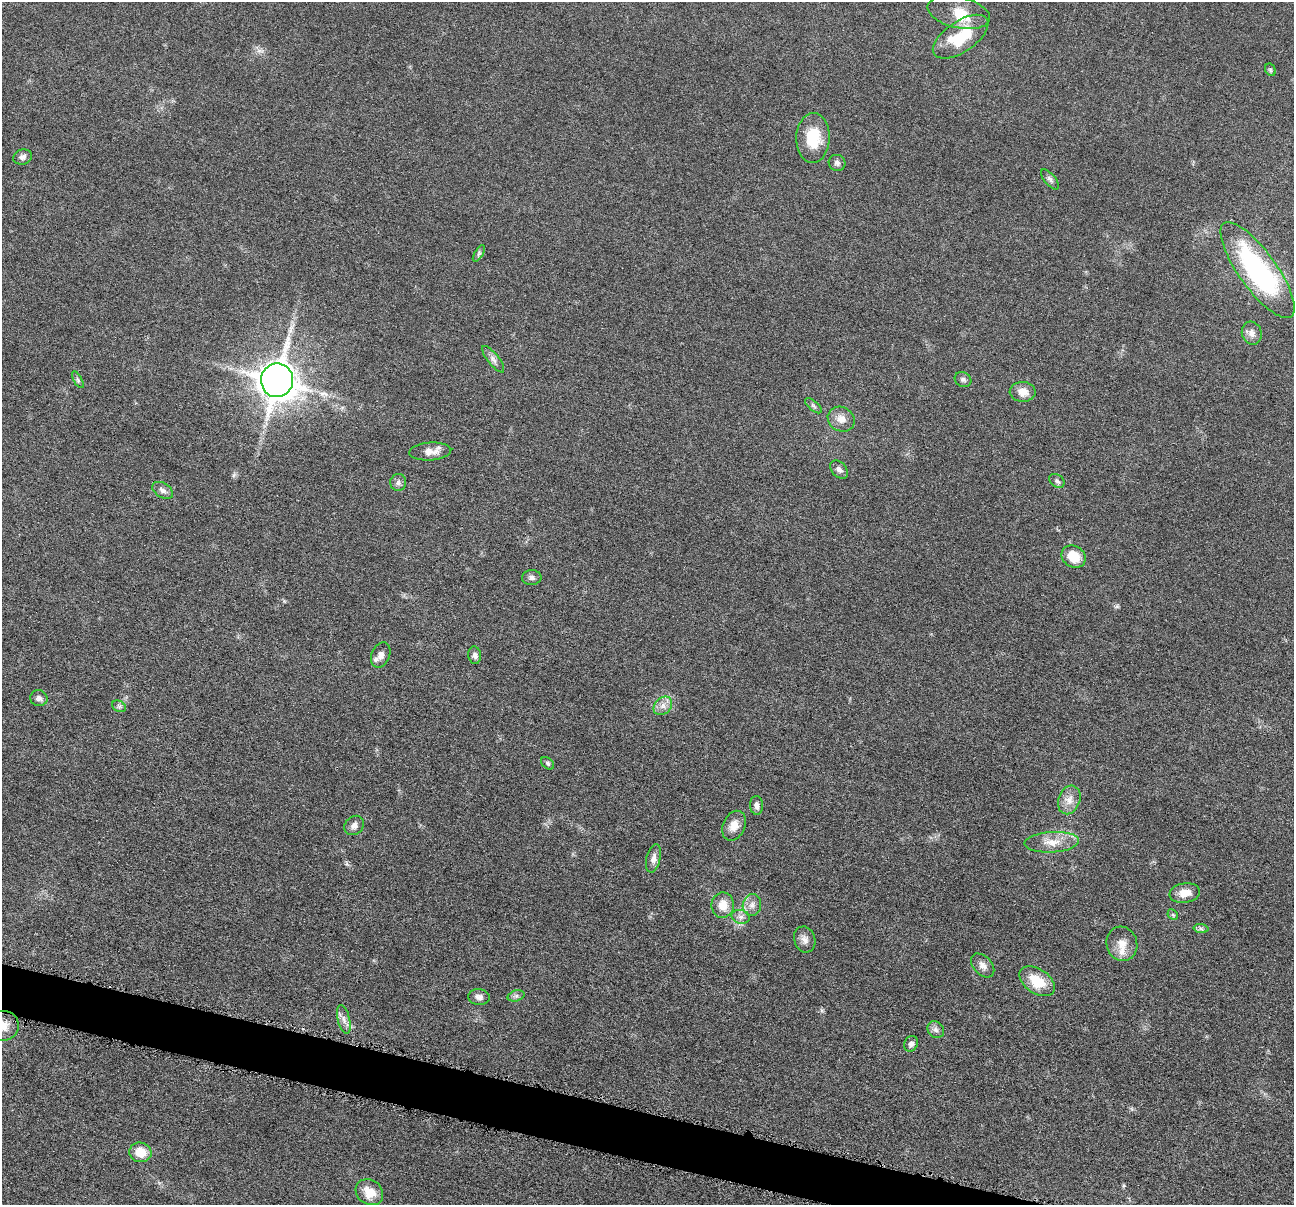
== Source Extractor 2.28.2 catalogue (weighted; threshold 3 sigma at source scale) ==
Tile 6 of 4 x 4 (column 2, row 2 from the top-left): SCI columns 1300-2591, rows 2664-3866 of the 5181 x 5200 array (HDU 1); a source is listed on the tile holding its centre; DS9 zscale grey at full resolution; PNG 1296 x 1207 px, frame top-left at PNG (2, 2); each listed source drawn as its Kron ellipse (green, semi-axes under 4 px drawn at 4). Shown black and unused: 3% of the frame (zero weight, under 4 of 8 exposures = <1% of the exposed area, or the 3 px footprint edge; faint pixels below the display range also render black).
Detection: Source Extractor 2.28.2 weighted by HDU 2 'WHT'; one run over the whole footprint, this tile lists its part. Background 0.0363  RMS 0.0033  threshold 0.0133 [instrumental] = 3 sigma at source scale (4.09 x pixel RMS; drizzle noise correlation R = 1.36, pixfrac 0.8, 0.05/0.05 arcsec/px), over >= 5 px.
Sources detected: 55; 1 inside a brighter listed object's ellipse — not listed separately; the other 54 listed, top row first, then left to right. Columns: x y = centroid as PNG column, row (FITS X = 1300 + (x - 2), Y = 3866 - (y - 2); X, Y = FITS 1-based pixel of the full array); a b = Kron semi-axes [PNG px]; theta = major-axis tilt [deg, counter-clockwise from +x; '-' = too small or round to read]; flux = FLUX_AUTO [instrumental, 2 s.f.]
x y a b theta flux
959 13 32 15 -13 6.6
961 37 32 15 34 13
1270 70 6 5 - 0.46
813 138 25 17 89 9.6
23 157 9 7 20 1.2
837 163 8 8 - 0.98
1050 179 12 5 -49 0.99
479 253 9 4 59 0.73
1258 270 57 19 -54 57
1252 333 11 10 - 2
493 359 16 5 -51 1.4
78 380 9 4 -60 0.54
277 380 17 16 - 440
963 380 9 7 -27 0.84
1023 392 13 10 -2 2.9
813 406 10 5 -41 0.7
841 419 14 12 -29 2.9
430 451 21 9 4 2.7
839 470 10 7 -48 1.2
1057 481 8 6 -36 0.77
398 482 8 8 - 1.1
163 490 11 7 -32 1.4
1073 556 13 10 -31 6.1
532 578 9 7 3 0.99
381 655 13 9 68 2.1
475 655 9 6 -84 1
39 698 9 8 - 1.1
119 706 7 5 -30 0.7
663 706 10 8 45 1.9
548 763 7 5 -42 0.64
1069 800 15 10 69 2.9
756 805 9 6 -87 1.3
354 825 10 9 - 1.6
734 826 15 11 66 3.1
1052 842 27 10 3 4.8
653 858 14 7 77 1.7
1185 893 15 9 8 3.5
723 905 12 11 - 4.1
752 905 11 9 79 2
1173 915 6 4 -46 0.48
741 917 9 6 -13 1.3
1201 929 7 4 -2 0.73
805 939 13 10 -71 1.9
1122 944 17 15 -73 4.2
983 965 14 9 -47 2
1037 981 20 12 -34 7.8
516 996 8 5 16 0.84
479 997 11 8 -7 1.4
344 1020 15 6 -77 1.6
3 1026 15 15 - 4.3
936 1030 9 7 -46 1.3
911 1044 8 6 63 1
140 1152 11 9 -14 5.1
369 1192 15 12 -36 5.1
Isophote crosses this tile's border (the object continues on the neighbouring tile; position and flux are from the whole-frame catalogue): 1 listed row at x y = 3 1026